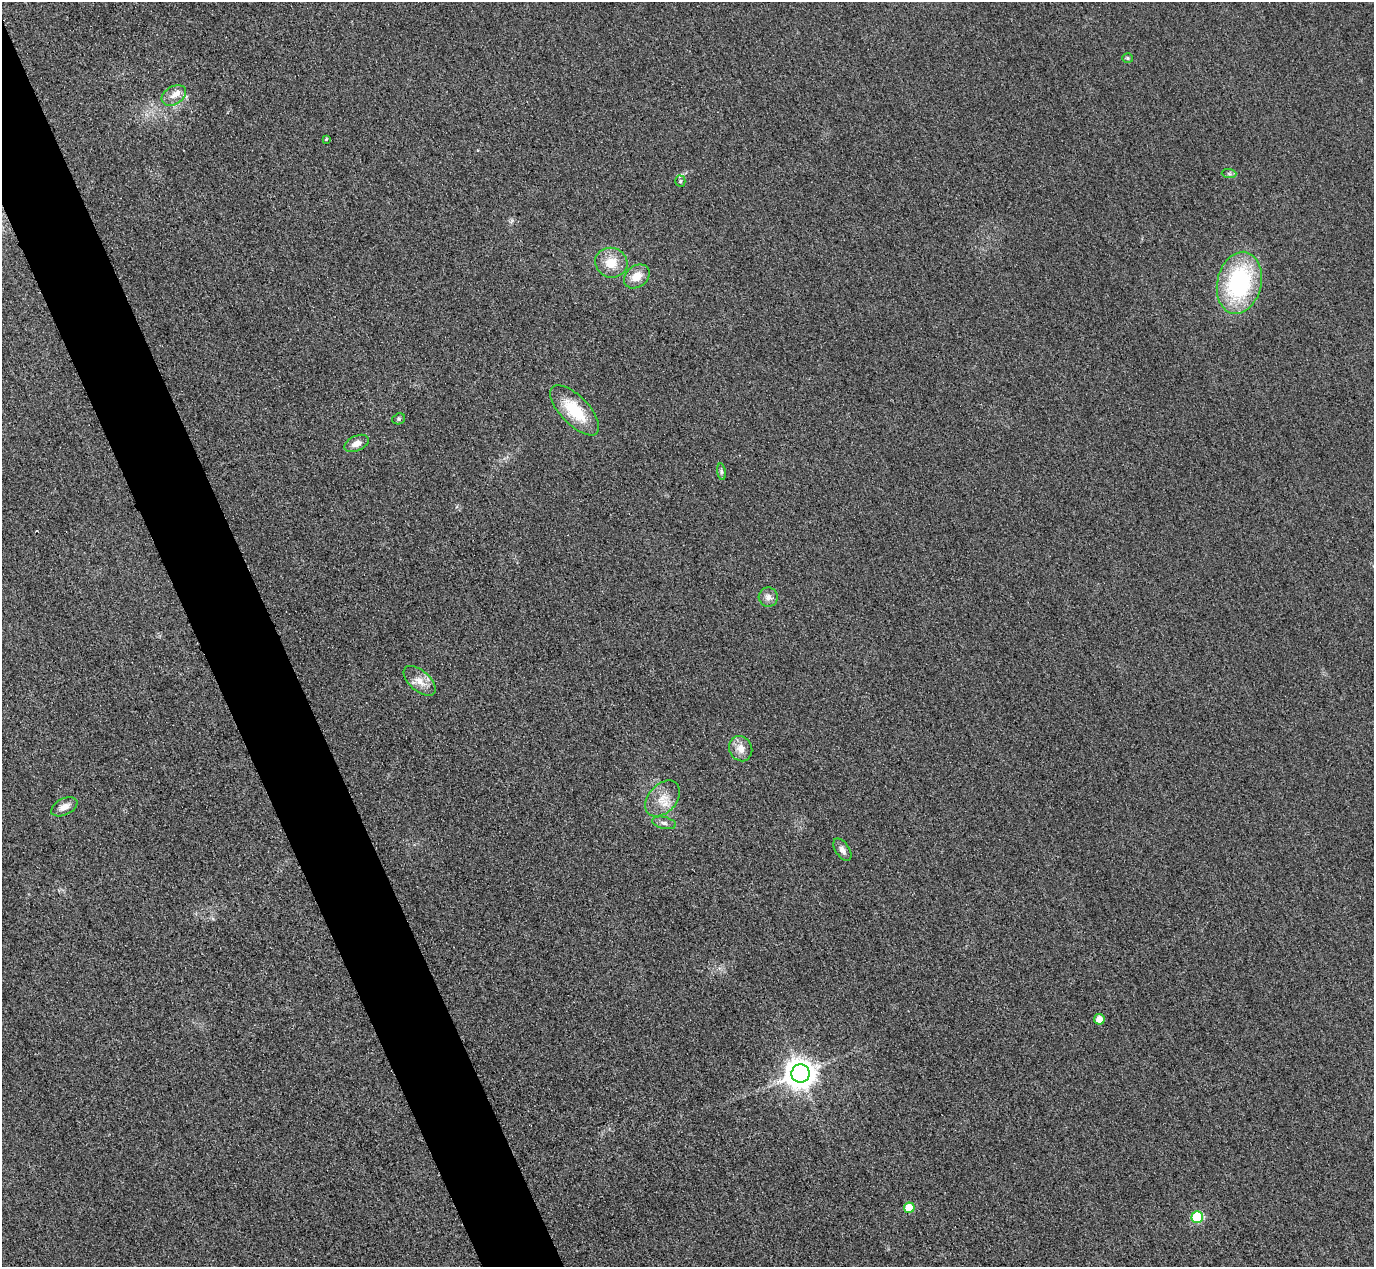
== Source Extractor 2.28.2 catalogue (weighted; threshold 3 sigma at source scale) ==
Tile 11 of 4 x 4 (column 3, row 3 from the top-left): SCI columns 2773-4144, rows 1568-2832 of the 5546 x 5533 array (HDU 1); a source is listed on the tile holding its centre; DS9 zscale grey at full resolution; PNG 1376 x 1269 px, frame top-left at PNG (2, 2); each listed source drawn as its Kron ellipse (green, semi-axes under 4 px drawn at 4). Shown black and unused: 5% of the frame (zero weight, under 3 of 4 exposures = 3% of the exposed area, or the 3 px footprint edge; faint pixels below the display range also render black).
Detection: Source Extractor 2.28.2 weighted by HDU 2 'WHT'; one run over the whole footprint, this tile lists its part. Background 0.139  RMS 0.019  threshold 0.0852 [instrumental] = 3 sigma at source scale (4.5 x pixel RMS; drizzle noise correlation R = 1.50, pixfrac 1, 0.05/0.05 arcsec/px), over >= 5 px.
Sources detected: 24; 1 inside a brighter listed object's ellipse — not listed separately; the other 23 listed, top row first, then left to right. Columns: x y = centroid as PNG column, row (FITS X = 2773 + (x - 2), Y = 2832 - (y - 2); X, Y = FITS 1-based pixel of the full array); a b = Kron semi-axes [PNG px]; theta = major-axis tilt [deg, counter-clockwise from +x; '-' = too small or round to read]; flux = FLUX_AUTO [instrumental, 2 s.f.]
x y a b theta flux
1128 58 5 5 - 2.8
174 95 13 9 30 14
326 139 4 3 - 2.1
1229 174 7 4 -2 3.9
680 181 5 5 - 3.1
611 263 16 15 - 36
637 276 14 10 37 25
1239 283 31 22 77 240
575 410 32 14 -46 77
399 419 6 5 - 3.2
357 443 13 7 24 14
721 472 8 4 -82 4.1
768 597 10 9 - 11
420 681 19 10 -42 22
741 749 13 11 -66 20
663 798 21 14 47 31
64 807 14 8 27 16
664 823 12 5 -13 7.2
842 850 12 7 -57 9.5
1099 1019 5 5 - 18
801 1073 9 9 - 2800
909 1208 5 5 - 40
1197 1217 6 5 - 130